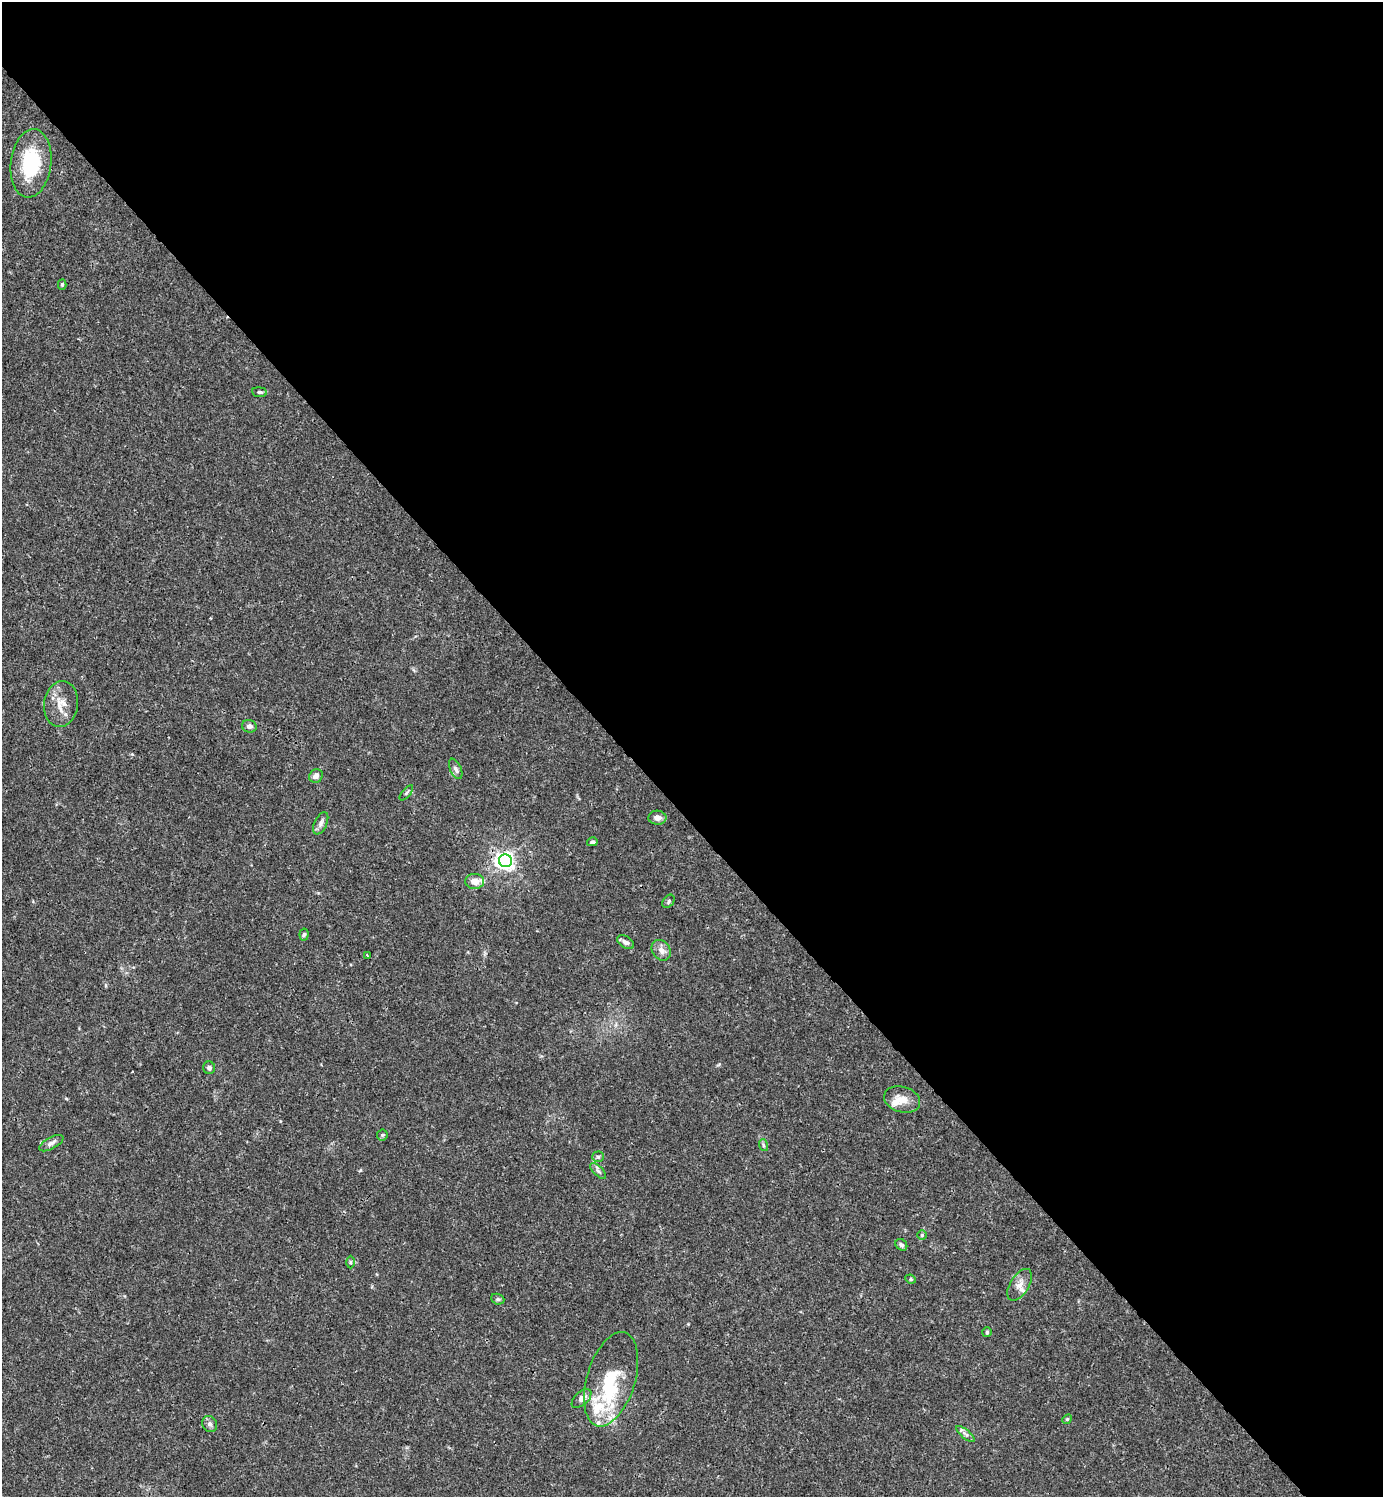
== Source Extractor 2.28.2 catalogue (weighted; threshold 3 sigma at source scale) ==
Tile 8 of 4 x 4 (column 4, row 2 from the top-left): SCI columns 4444-5824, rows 2990-4484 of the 5981 x 5982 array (HDU 1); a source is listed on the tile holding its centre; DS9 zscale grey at full resolution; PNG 1385 x 1499 px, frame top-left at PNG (2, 2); each listed source drawn as its Kron ellipse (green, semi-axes under 4 px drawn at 4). Shown black and unused: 55% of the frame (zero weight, under 3 of 4 exposures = <1% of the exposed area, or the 3 px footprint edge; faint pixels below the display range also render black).
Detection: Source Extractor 2.28.2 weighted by HDU 2 'WHT'; one run over the whole footprint, this tile lists its part. Background 0.0153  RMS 0.0021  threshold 0.00965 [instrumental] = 3 sigma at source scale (4.5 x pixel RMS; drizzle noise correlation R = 1.50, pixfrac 1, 0.05/0.05 arcsec/px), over >= 5 px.
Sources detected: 43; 1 inside a brighter object's white glare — neither listed nor drawn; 5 inside a brighter listed object's ellipse — not listed separately; the other 37 listed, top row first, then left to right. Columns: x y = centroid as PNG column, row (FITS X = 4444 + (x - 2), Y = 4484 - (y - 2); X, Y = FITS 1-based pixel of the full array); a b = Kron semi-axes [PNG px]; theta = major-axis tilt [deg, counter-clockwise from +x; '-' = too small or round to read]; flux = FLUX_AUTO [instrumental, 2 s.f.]
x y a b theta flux
31 163 34 20 83 13
62 284 5 4 - 0.34
260 392 7 4 -6 0.39
61 704 23 17 82 3.5
249 726 7 6 - 0.81
456 769 11 5 -66 0.76
316 776 7 6 - 0.96
406 793 9 3 50 0.36
657 818 9 7 -3 1.1
321 823 12 6 65 0.85
592 842 5 4 - 0.42
505 861 6 6 - 99
475 881 9 7 -4 1.8
668 901 7 5 54 0.43
304 934 6 4 83 0.39
626 942 9 5 -32 0.86
661 950 11 9 -53 1.3
367 955 4 3 - 0.18
209 1068 6 6 - 0.63
902 1099 18 12 -17 2.7
382 1135 5 5 - 0.34
51 1143 13 6 29 0.88
763 1145 6 4 -72 0.31
598 1157 6 5 - 0.36
598 1171 10 4 -45 0.59
922 1235 5 4 - 0.28
901 1245 6 5 - 0.53
350 1262 6 4 -90 0.3
911 1279 5 4 - 0.3
1020 1285 18 9 58 1.9
498 1299 7 5 -20 0.38
987 1332 5 5 - 0.28
611 1379 49 24 73 13
582 1399 12 6 42 1.3
1067 1419 5 4 - 0.25
210 1424 8 7 - 0.79
966 1434 11 3 -39 0.55